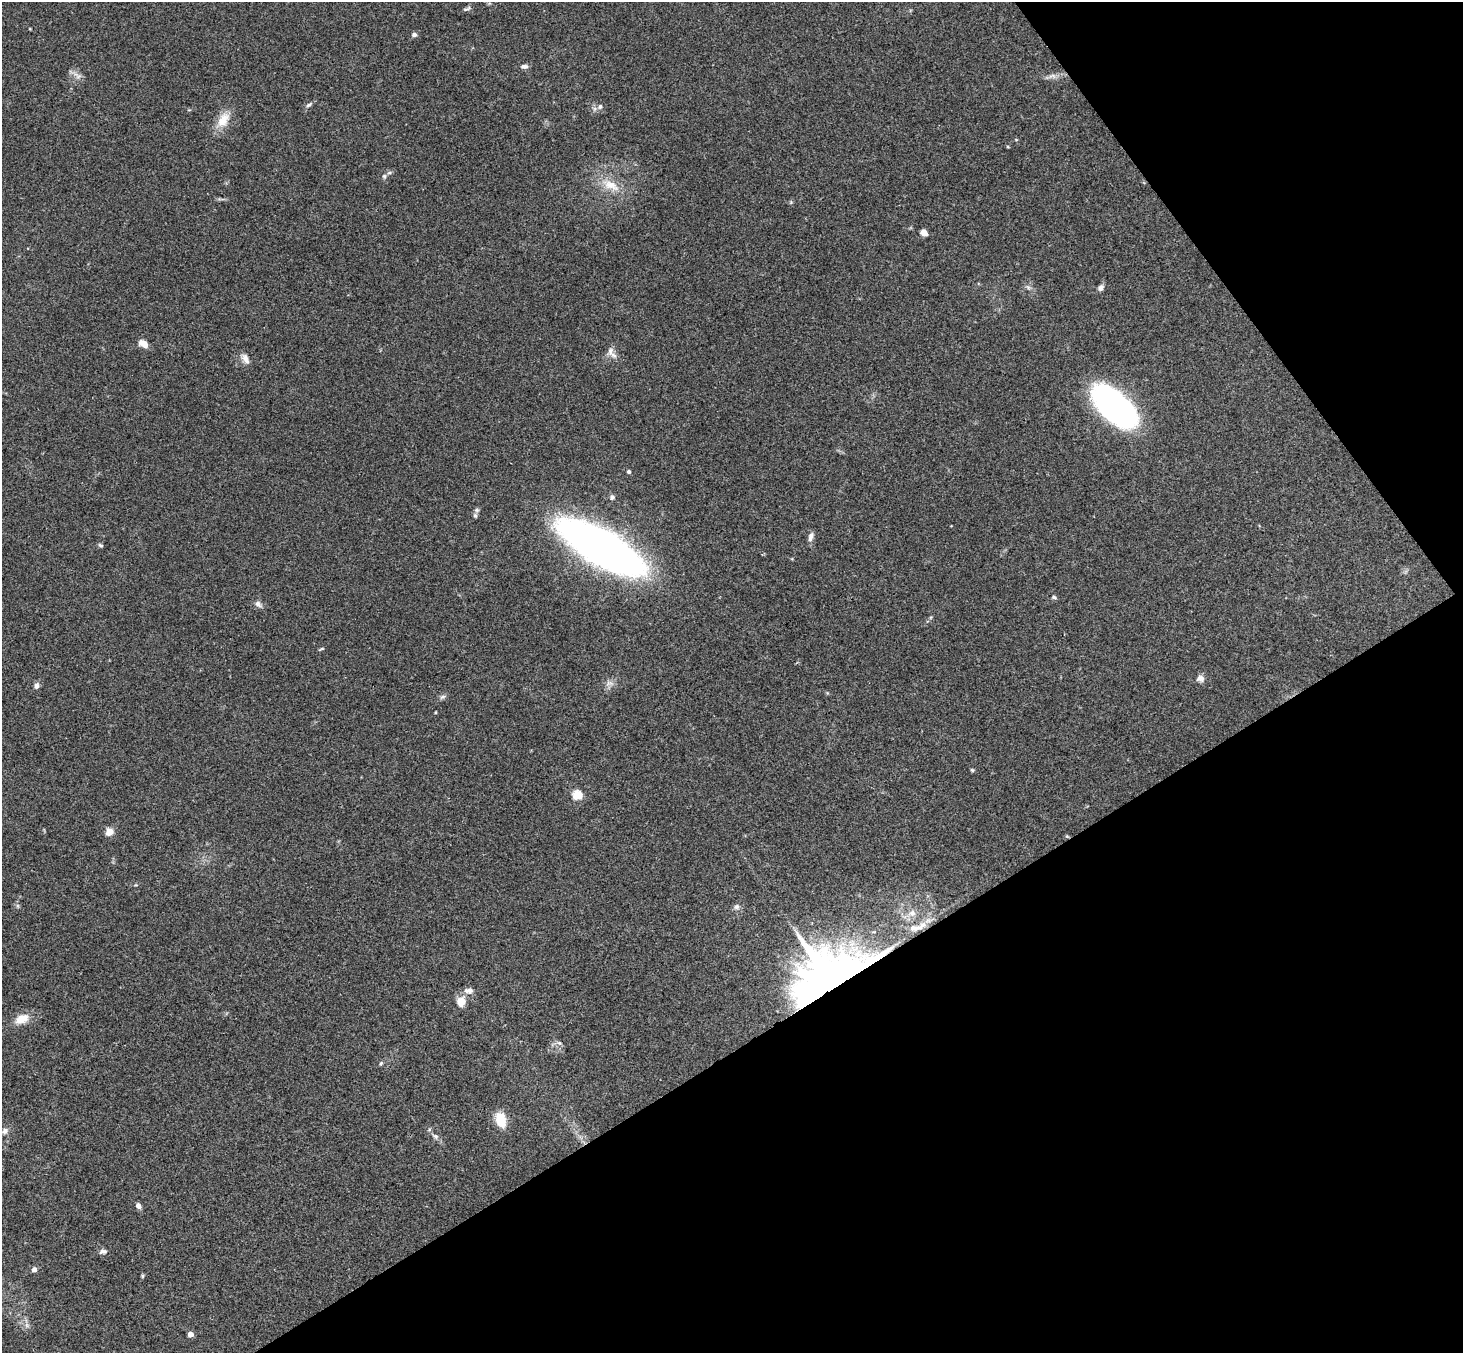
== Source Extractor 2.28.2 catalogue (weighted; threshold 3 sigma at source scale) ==
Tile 12 of 4 x 4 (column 4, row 3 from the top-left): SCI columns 4436-5896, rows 1682-3032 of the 5946 x 5927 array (HDU 1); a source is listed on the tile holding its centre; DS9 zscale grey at full resolution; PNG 1465 x 1355 px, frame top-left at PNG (2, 2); no overlay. Shown black and unused: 30% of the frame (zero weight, under 3 of 4 exposures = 6% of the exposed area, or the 3 px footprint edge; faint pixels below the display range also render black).
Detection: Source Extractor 2.28.2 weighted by HDU 2 'WHT'; one run over the whole footprint, this tile lists its part. Background 0.204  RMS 0.0083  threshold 0.0372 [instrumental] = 3 sigma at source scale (4.5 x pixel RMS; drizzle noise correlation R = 1.50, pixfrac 1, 0.05/0.05 arcsec/px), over >= 5 px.
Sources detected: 55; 1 inside a brighter object's white glare — not listed; the other 54 listed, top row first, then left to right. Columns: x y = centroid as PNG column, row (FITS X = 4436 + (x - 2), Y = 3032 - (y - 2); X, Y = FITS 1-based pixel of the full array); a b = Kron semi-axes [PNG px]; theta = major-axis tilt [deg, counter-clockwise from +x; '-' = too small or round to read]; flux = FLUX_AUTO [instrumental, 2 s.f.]
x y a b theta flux
466 9 12 4 24 1.8
414 35 5 4 - 3.1
524 66 10 6 -3 2.6
77 76 14 5 -41 3.9
1052 76 13 6 8 4.1
309 105 10 5 34 2.1
600 106 7 5 74 1.8
223 120 24 14 60 14
1008 147 5 3 - 0.75
384 176 7 6 - 1.8
610 185 26 12 -22 16
924 233 6 5 - 8.9
1028 287 7 4 -19 1.7
1100 288 8 6 49 3
143 343 11 7 -27 6.7
611 353 18 9 -56 5.5
245 358 14 8 -59 5
1115 409 46 23 -39 230
629 472 4 4 - 1.9
612 497 6 6 - 2.2
475 515 8 6 -73 1.9
811 537 12 6 76 3.8
100 545 7 4 -27 1.2
601 547 58 21 -30 770
1054 597 6 5 - 1.4
258 604 10 7 -49 3.1
322 649 7 3 9 1
1200 678 10 9 - 3.9
609 683 9 6 0 3.5
36 686 7 6 - 3.1
442 697 9 5 26 2
436 712 4 2 - 0.73
972 770 6 4 -45 0.98
577 795 5 5 - 46
109 832 5 4 - 26
1067 836 6 3 -19 0.9
737 907 7 7 - 2.6
912 913 9 9 - 4.4
916 928 22 6 6 6.4
833 983 27 20 22 6200
468 991 14 8 -6 4.2
461 1002 11 10 - 9.7
22 1019 18 11 23 11
559 1043 8 5 -43 1.9
381 1063 6 4 74 1.2
501 1120 15 9 -72 19
5 1131 8 7 - 3.3
435 1136 11 5 -33 2.7
138 1206 6 5 - 4
103 1252 10 6 5 2.8
34 1270 4 4 - 5
142 1276 6 4 90 0.99
27 1325 7 4 -71 1.9
190 1334 4 4 - 8.1
Overlapping masked pixels (flux is a lower limit): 2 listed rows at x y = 1067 836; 833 983